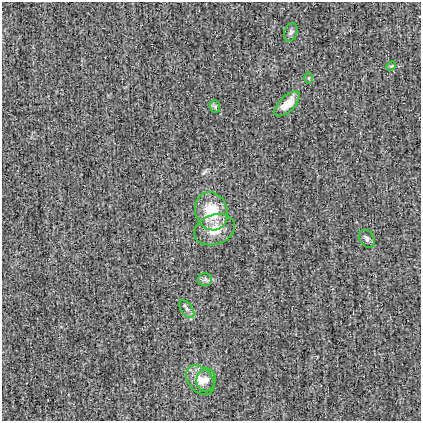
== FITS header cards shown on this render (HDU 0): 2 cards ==
NAXIS1  =                  419
NAXIS2  =                  419

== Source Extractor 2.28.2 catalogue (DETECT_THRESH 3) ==
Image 419 x 419 px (HDU 0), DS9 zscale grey, 1 PNG px = 1 image px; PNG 423 x 423 px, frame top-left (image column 1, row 419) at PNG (2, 2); each listed source drawn as its Kron ellipse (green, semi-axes under 4 px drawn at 4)
Background -9.37e-04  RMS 0.03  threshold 0.0909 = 3 sigma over >= 5 px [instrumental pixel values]
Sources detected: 12; all 12 listed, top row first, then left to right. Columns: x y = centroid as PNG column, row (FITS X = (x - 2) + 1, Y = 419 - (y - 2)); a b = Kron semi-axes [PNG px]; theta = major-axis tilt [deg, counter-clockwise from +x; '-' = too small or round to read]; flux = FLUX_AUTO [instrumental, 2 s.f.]
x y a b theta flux
291 32 9 6 70 6.2
391 66 5 3 - 1.9
309 78 5 3 - 2.2
287 104 16 7 44 32
215 107 6 5 - 3.7
211 211 19 16 -71 69
215 230 21 15 20 41
367 239 10 6 -55 8.1
205 279 7 6 - 5.5
187 309 10 5 -55 6.7
200 380 17 12 -49 25
206 380 11 9 83 11